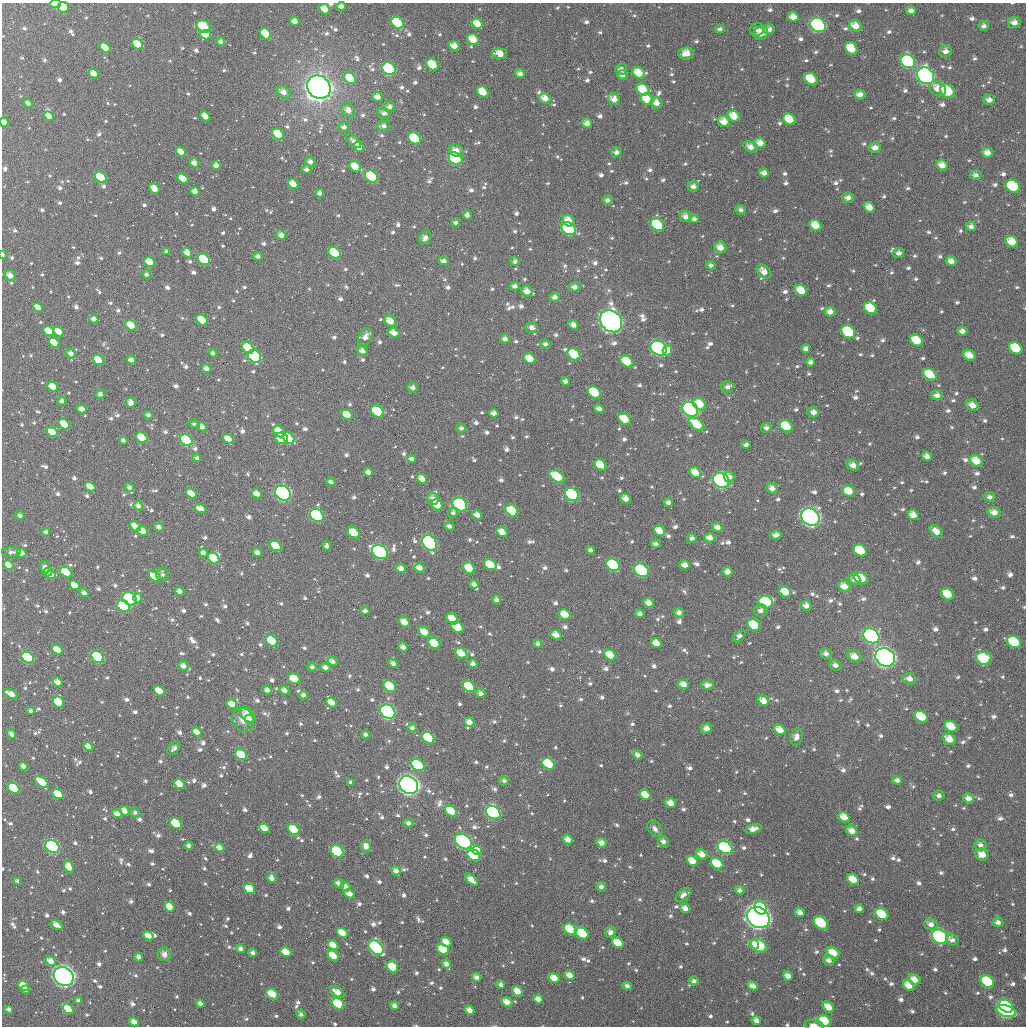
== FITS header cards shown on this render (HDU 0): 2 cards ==
NAXIS1  =                 1024
NAXIS2  =                 1024

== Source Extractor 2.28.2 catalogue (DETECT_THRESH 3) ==
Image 1024 x 1024 px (HDU 0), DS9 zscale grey, 1 PNG px = 1 image px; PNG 1028 x 1028 px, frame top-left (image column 1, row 1024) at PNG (2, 3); each listed source drawn as its Kron ellipse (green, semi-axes under 4 px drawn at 4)
Background 2190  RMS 57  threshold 172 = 3 sigma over >= 5 px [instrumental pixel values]
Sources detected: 1257; of the 1257, the 500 brightest by FLUX_AUTO listed and drawn (757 fainter detections omitted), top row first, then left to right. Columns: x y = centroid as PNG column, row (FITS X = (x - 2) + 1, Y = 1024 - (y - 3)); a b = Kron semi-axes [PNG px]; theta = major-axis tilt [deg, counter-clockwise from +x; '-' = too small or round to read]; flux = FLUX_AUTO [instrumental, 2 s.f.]
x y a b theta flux
56 4 5 3 - 1.1e+05
341 6 4 4 - 2.0e+04
63 7 5 5 - 8.9e+04
325 9 6 4 -40 4.5e+04
911 11 5 4 - 2.0e+04
793 17 5 4 - 3.8e+04
295 21 5 4 - 3.3e+04
1014 22 6 5 - 2.7e+04
398 23 7 5 -42 2.3e+05
477 24 6 5 - 5.6e+04
818 25 8 6 -33 5.8e+05
203 26 7 6 - 1.9e+05
855 26 6 5 - 4.7e+04
984 26 5 5 - 1.7e+04
720 29 5 4 - 1.4e+04
757 29 7 6 - 1.6e+04
769 29 6 5 - 1.8e+04
761 33 7 6 - 4.0e+04
266 34 6 5 - 1.1e+05
206 35 5 4 - 7.4e+04
473 40 6 5 - 8.3e+04
221 42 4 4 - 2.1e+04
137 44 6 4 -41 9.8e+04
454 46 5 4 - 4.2e+04
105 47 6 4 -38 8.0e+04
851 48 7 6 - 8.2e+04
945 51 6 6 - 2.4e+04
686 53 7 6 - 4.6e+04
500 54 7 5 -2 5.2e+04
908 61 8 6 -34 4.0e+05
432 65 6 5 - 1.3e+05
389 69 7 6 - 5.7e+05
621 69 6 5 - 2.1e+04
639 73 6 5 - 7.4e+04
94 74 5 4 - 4.2e+04
520 74 5 4 - 2.2e+04
623 75 5 4 - 1.9e+04
926 76 9 7 -44 1.0e+06
350 78 6 5 - 1.5e+05
811 79 7 5 -36 1.2e+05
319 87 12 11 - 5.3e+06
938 89 9 7 -37 4.9e+04
643 90 7 5 -34 1.2e+05
948 91 8 6 -37 1.4e+05
283 92 7 6 - 3.1e+04
483 92 6 5 - 8.8e+04
860 95 5 5 - 2.7e+04
377 97 5 5 - 2.6e+04
545 98 6 5 - 3.6e+04
614 99 6 5 - 3.3e+04
647 99 7 5 -34 9.3e+04
989 100 5 5 - 2.3e+04
28 103 5 4 - 1.9e+04
656 103 6 5 - 3.3e+04
390 107 5 5 - 1.9e+04
348 110 7 6 - 3.3e+04
384 113 6 5 - 1.7e+04
49 116 5 4 - 4.0e+04
205 116 5 4 - 4.7e+04
734 116 6 5 - 7.0e+04
789 119 6 5 - 9.3e+04
4 122 4 4 - 4.2e+04
724 122 6 5 - 5.0e+04
587 123 5 4 - 2.9e+04
384 126 6 5 - 1.8e+04
344 127 5 5 - 1.5e+04
278 134 6 5 - 9.0e+04
415 138 7 5 -37 2.5e+05
354 141 9 5 -42 1.8e+04
760 143 6 5 - 3.5e+04
359 147 5 4 - 4.6e+04
750 147 7 5 -32 2.8e+04
875 148 6 5 - 2.5e+04
456 151 7 6 - 3.5e+04
181 152 5 4 - 4.7e+04
616 152 5 5 - 1.6e+04
987 153 5 4 - 3.0e+04
455 159 7 6 - 3.1e+05
310 162 5 5 - 2.1e+04
194 163 5 4 - 3.5e+04
942 165 6 5 - 3.7e+04
216 166 4 4 - 2.5e+04
355 167 6 5 - 6.6e+04
306 169 5 5 - 1.6e+04
764 173 5 4 - 2.3e+04
976 175 6 5 - 1.8e+04
101 177 6 5 - 1.5e+05
371 177 7 5 -36 3.0e+05
183 178 6 4 -37 5.8e+04
293 184 5 4 - 4.9e+04
693 186 6 5 - 2.0e+04
1013 186 7 6 - 3.8e+05
154 189 5 4 - 5.5e+04
195 191 4 4 - 2.8e+04
320 193 4 4 - 2.3e+04
848 198 6 5 - 2.1e+04
607 200 5 4 - 1.7e+04
869 207 6 4 -39 4.0e+04
741 210 5 5 - 1.5e+04
467 215 4 4 - 2.0e+04
686 217 6 5 - 2.7e+04
694 219 5 4 - 1.7e+04
568 221 6 5 - 5.0e+04
456 223 4 4 - 1.4e+04
657 225 7 5 -36 2.3e+05
816 225 6 5 - 6.7e+04
971 226 5 5 - 1.7e+04
569 229 7 6 - 5.4e+05
281 235 5 4 - 2.3e+04
425 238 7 5 61 2.2e+04
1012 242 6 5 - 6.2e+04
720 248 6 5 - 4.0e+04
167 252 4 3 - 1.8e+04
187 253 5 4 - 5.0e+04
335 253 6 5 - 3.0e+05
899 253 5 5 - 1.9e+04
2 254 4 2 - 1.7e+04
258 256 5 4 - 1.7e+04
204 259 6 5 - 3.0e+05
443 261 5 4 - 2.2e+04
951 261 5 5 - 2.7e+04
150 262 6 4 -37 7.2e+04
515 262 4 4 - 1.4e+04
711 265 5 4 - 1.4e+04
764 272 8 5 -45 3.7e+04
146 274 4 4 - 1.5e+04
10 276 6 5 - 3.4e+04
515 286 5 4 - 1.9e+04
575 287 6 4 -6 2.1e+04
801 290 6 5 - 7.4e+04
527 291 6 5 - 3.4e+04
555 297 5 4 - 2.0e+04
38 307 5 4 - 4.6e+04
870 308 7 5 -37 1.4e+05
830 312 5 5 - 2.8e+04
94 319 4 4 - 2.7e+04
202 320 6 5 - 1.2e+05
390 321 6 5 - 5.1e+04
611 321 12 10 -46 1.8e+06
131 325 6 4 -38 8.6e+04
573 325 5 4 - 2.5e+04
532 328 6 5 - 2.3e+04
49 331 6 4 -38 6.2e+04
58 331 6 4 -38 6.2e+04
962 331 5 4 - 2.6e+04
848 332 7 6 - 3.5e+05
394 333 6 4 -22 3.9e+04
365 337 9 6 60 3.0e+04
505 339 5 4 - 1.8e+04
917 340 7 5 -33 1.2e+05
54 343 5 4 - 7.6e+04
545 344 5 4 - 1.4e+04
248 348 6 5 - 9.2e+04
659 348 8 7 - 6.1e+05
1016 348 7 5 -35 1.5e+05
806 349 4 4 - 2.0e+04
362 351 5 4 - 2.1e+04
667 351 5 4 - 5.4e+04
71 353 5 5 - 2.1e+04
213 353 4 4 - 1.4e+04
574 354 7 5 -36 2.1e+05
969 355 6 5 - 4.8e+04
255 356 7 6 - 4.6e+05
530 359 6 5 - 6.7e+04
98 360 6 5 - 9.8e+04
131 360 5 4 - 2.7e+04
627 362 7 5 -34 1.9e+05
810 362 4 4 - 1.6e+04
207 369 5 4 - 2.3e+04
930 374 7 5 -30 9.9e+04
565 381 5 4 - 1.6e+04
53 387 5 4 - 7.5e+04
727 387 6 5 - 1.6e+04
413 388 5 5 - 1.8e+04
594 392 7 5 -40 2.0e+05
100 394 5 4 - 2.1e+04
937 395 6 5 - 2.1e+04
62 401 4 4 - 1.8e+04
131 403 5 5 - 3.1e+04
700 404 7 5 -39 7.9e+04
972 405 7 5 -32 3.4e+04
82 409 5 4 - 3.6e+04
599 409 5 4 - 2.3e+04
690 409 8 7 - 9.5e+05
377 411 7 5 -38 2.8e+05
813 412 6 5 - 2.3e+04
494 413 5 4 - 2.4e+04
148 415 4 4 - 1.7e+04
347 415 6 4 -27 5.2e+04
625 419 7 5 -35 8.2e+04
64 424 6 4 -40 8.5e+04
194 424 6 4 -11 1.4e+04
697 424 8 5 -37 1.2e+05
786 426 7 5 -34 1.5e+05
202 427 5 4 - 3.5e+04
461 428 5 4 - 1.3e+04
766 428 5 5 - 1.5e+04
279 431 6 5 - 5.8e+04
52 432 6 4 -33 6.8e+04
142 438 6 5 - 1.8e+05
282 438 6 5 - 2.5e+05
289 438 6 5 - 1.4e+05
228 439 5 4 - 4.9e+04
123 440 4 4 - 1.5e+04
186 440 7 5 -39 3.5e+05
746 445 4 4 - 1.4e+04
927 456 5 4 - 2.7e+04
197 458 4 3 - 1.6e+04
412 458 4 4 - 1.4e+04
976 461 7 5 -26 6.1e+04
600 465 6 5 - 9.5e+04
853 465 6 5 - 2.6e+04
368 472 4 4 - 2.5e+04
695 473 6 5 - 5.6e+04
557 477 8 5 -34 1.8e+05
729 477 5 5 - 2.7e+04
422 479 5 4 - 4.1e+04
721 480 8 7 - 6.6e+05
331 482 5 4 - 1.4e+04
90 487 5 4 - 5.4e+04
129 487 5 4 - 1.6e+04
772 488 6 5 - 2.1e+04
849 491 6 5 - 6.6e+04
191 493 6 4 -37 4.6e+04
283 493 8 7 - 6.9e+05
257 494 5 4 - 5.1e+04
572 495 7 6 - 4.0e+05
989 497 6 5 - 1.5e+04
433 499 6 5 - 2.7e+04
626 499 5 4 - 3.1e+04
668 503 4 4 - 1.8e+04
460 504 8 6 -37 3.8e+05
437 505 6 5 - 8.8e+04
138 506 5 4 - 2.2e+04
200 509 6 4 -20 4.7e+04
512 511 7 5 -33 1.5e+05
994 512 7 5 -12 3.1e+04
453 513 5 4 - 1.3e+04
317 515 7 6 - 4.4e+05
477 515 5 4 - 3.4e+04
913 515 6 5 - 3.8e+04
20 516 4 4 - 1.4e+04
810 517 10 8 -34 1.6e+06
135 526 6 4 -38 5.3e+04
449 526 5 4 - 1.6e+04
159 527 5 4 - 2.1e+04
717 527 5 4 - 2.4e+04
143 531 5 4 - 5.3e+04
659 531 6 5 - 5.7e+04
936 531 7 5 -42 3.1e+04
46 532 3 3 - 1.5e+04
502 532 6 4 -37 5.1e+04
354 533 6 5 - 1.3e+05
776 535 5 4 - 2.6e+04
692 538 5 4 - 1.7e+04
710 538 5 4 - 3.3e+04
430 543 8 6 -51 4.8e+05
656 544 5 4 - 1.5e+04
276 546 6 5 - 1.1e+05
327 546 5 4 - 1.6e+04
591 550 4 4 - 1.6e+04
860 551 7 5 -34 1.7e+05
12 552 9 5 2 1.5e+04
257 552 5 4 - 2.3e+04
380 552 8 6 -32 8.4e+05
22 553 5 4 - 2.6e+04
203 553 4 4 - 2.0e+04
214 558 6 5 - 1.0e+05
8 565 5 4 - 4.6e+04
490 565 7 5 -31 1.2e+05
613 565 7 5 -34 3.4e+05
685 565 5 4 - 2.9e+04
45 567 6 5 - 2.3e+04
420 568 5 4 - 3.0e+04
469 568 6 5 - 6.8e+04
401 569 5 4 - 2.9e+04
641 570 7 6 - 4.2e+05
48 572 5 3 - 1.6e+04
66 572 7 5 -31 9.9e+04
728 572 5 5 - 2.8e+04
162 574 7 6 - 1.4e+04
51 575 5 4 - 6.8e+04
155 576 7 4 -37 7.1e+04
861 578 7 5 -26 1.1e+05
854 580 6 5 - 1.9e+04
474 584 5 4 - 1.8e+04
75 585 5 4 - 6.3e+04
844 586 6 5 - 4.1e+04
180 591 5 4 - 2.3e+04
785 592 6 5 - 6.8e+04
84 593 5 4 - 2.1e+04
947 594 7 5 -38 8.6e+04
138 598 4 4 - 3.0e+04
130 599 7 6 - 3.9e+05
497 600 5 4 - 1.6e+04
766 602 7 6 - 3.4e+05
649 603 5 4 - 3.5e+04
123 606 6 5 - 2.2e+05
806 606 5 5 - 2.7e+04
760 610 6 6 - 1.8e+04
365 611 4 4 - 1.9e+04
679 613 5 5 - 1.9e+04
640 614 5 4 - 1.7e+04
565 615 6 5 - 6.3e+04
452 619 6 5 - 7.2e+04
404 622 6 5 - 4.1e+04
754 625 7 5 -33 1.5e+05
457 627 6 5 - 1.4e+05
424 632 6 5 - 6.0e+04
556 635 5 4 - 3.9e+04
739 636 7 5 44 1.7e+04
871 636 8 7 - 6.7e+05
272 641 6 5 - 3.3e+05
1014 642 7 5 -30 1.8e+05
434 643 6 5 - 1.8e+05
656 643 6 4 -33 4.9e+04
538 644 4 4 - 1.6e+04
403 647 5 4 - 2.4e+04
57 650 5 4 - 7.7e+04
461 653 6 5 - 6.0e+04
826 654 6 5 - 1.7e+04
610 655 6 5 - 7.3e+04
854 656 7 5 -29 3.8e+04
28 657 7 5 -38 4.1e+05
98 657 7 5 -37 5.6e+05
885 657 10 8 -34 1.7e+06
984 658 8 6 -12 1.9e+05
333 661 5 4 - 2.0e+04
393 663 5 4 - 2.1e+04
473 664 4 4 - 2.0e+04
835 665 6 5 - 1.6e+04
183 666 5 5 - 2.7e+04
312 667 5 4 - 1.4e+04
325 667 5 4 - 2.2e+04
294 679 6 5 - 1.0e+05
910 679 7 6 - 2.5e+04
57 682 5 4 - 3.5e+04
683 684 5 4 - 3.4e+04
707 685 7 4 2 2.4e+04
390 686 6 5 - 1.9e+05
469 686 6 5 - 1.4e+05
267 690 5 4 - 2.5e+04
284 690 5 4 - 2.5e+04
159 691 6 4 -32 7.3e+04
481 693 5 4 - 1.7e+04
11 694 7 4 -27 4.7e+04
304 695 4 4 - 2.0e+04
763 701 6 5 - 3.7e+04
59 702 6 5 - 2.1e+05
331 702 6 4 -39 4.9e+04
232 704 5 4 - 5.0e+04
31 711 4 3 - 1.3e+04
388 712 8 6 -37 7.3e+05
247 715 10 5 -45 5.3e+04
921 717 7 5 -33 1.7e+05
249 719 5 4 - 1.4e+04
243 720 12 10 -65 4.7e+04
469 722 5 4 - 2.9e+04
951 726 7 5 -33 1.0e+05
412 728 4 4 - 1.6e+04
706 728 6 5 - 3.1e+04
780 730 6 4 -32 5.0e+04
197 732 5 4 - 3.8e+04
11 734 5 4 - 1.9e+04
366 734 4 4 - 1.4e+04
796 737 9 6 79 2.4e+04
428 738 7 5 -35 3.0e+05
949 739 7 5 -33 5.0e+04
88 746 5 4 - 3.1e+04
174 748 8 5 44 1.4e+04
241 755 6 5 - 1.4e+05
638 755 4 4 - 1.4e+04
548 764 7 5 -38 1.9e+05
418 765 7 5 -35 2.8e+05
23 766 4 4 - 2.0e+04
897 780 5 4 - 1.7e+04
504 781 5 4 - 1.4e+04
42 782 8 4 -37 1.1e+05
351 782 4 3 - 1.4e+04
180 784 6 4 -39 6.7e+04
409 785 10 8 -36 2.5e+06
14 788 6 5 - 4.8e+05
58 794 6 4 -37 1.7e+05
645 795 6 4 -32 6.5e+04
939 796 5 5 - 1.6e+04
968 798 5 5 - 2.3e+04
670 803 6 5 - 4.0e+04
125 811 5 4 - 3.7e+04
451 811 6 5 - 1.1e+05
135 812 5 4 - 1.4e+04
493 813 8 6 -38 9.6e+05
117 814 5 4 - 3.3e+04
844 817 6 5 - 4.8e+04
408 823 5 4 - 1.7e+04
176 824 6 5 - 2.9e+05
265 828 5 4 - 4.8e+04
294 829 6 5 - 1.3e+05
655 829 9 6 -50 1.7e+04
753 829 8 4 13 3.1e+04
852 831 6 5 - 3.8e+04
568 839 5 4 - 3.1e+04
463 841 9 6 -38 6.0e+05
663 842 6 5 - 1.8e+04
602 843 5 4 - 2.7e+04
980 845 6 5 - 1.7e+04
189 846 4 4 - 1.7e+04
366 846 6 5 - 2.8e+04
52 847 7 6 - 5.2e+05
219 847 5 4 - 2.6e+04
725 848 8 6 -31 4.6e+05
477 850 5 4 - 5.3e+04
337 851 7 5 -37 3.6e+05
982 854 7 6 - 4.5e+04
474 855 6 5 - 2.5e+05
702 855 6 5 - 4.1e+04
692 861 6 4 -36 5.4e+04
717 864 6 5 - 1.7e+05
69 867 7 4 -68 5.0e+04
396 871 5 4 - 2.0e+04
272 878 4 4 - 1.9e+04
853 879 6 5 - 6.5e+04
471 880 7 4 -41 3.9e+04
18 881 4 3 - 1.9e+04
339 884 5 4 - 3.2e+04
346 887 5 4 - 2.8e+04
601 887 5 5 - 1.7e+04
249 889 6 4 -37 1.0e+05
740 890 5 4 - 1.5e+04
349 894 5 4 - 3.1e+04
683 895 9 5 41 2.0e+04
170 907 5 4 - 6.2e+04
685 908 5 4 - 2.2e+04
761 908 7 6 - 2.1e+05
859 909 4 4 - 2.0e+04
800 912 5 4 - 2.6e+04
882 914 7 5 -35 1.5e+05
758 918 12 9 -33 2.5e+06
998 922 5 5 - 1.8e+04
821 923 8 6 -42 2.0e+05
931 924 7 5 -17 2.4e+04
57 925 6 4 -33 3.9e+04
570 929 6 5 - 1.5e+05
610 932 6 5 - 2.1e+04
342 933 6 4 -31 7.0e+04
582 933 7 5 -36 2.8e+05
148 936 5 4 - 4.6e+04
940 937 8 6 -31 9.9e+05
952 940 6 5 - 1.7e+04
446 942 5 4 - 4.5e+04
618 943 6 5 - 8.9e+04
333 945 5 4 - 5.3e+04
754 945 5 3 - 8.8e+04
759 946 8 6 -30 3.8e+05
376 948 8 6 -42 5.2e+05
240 949 4 4 - 1.7e+04
443 949 6 5 - 1.0e+05
286 952 6 4 -30 7.4e+04
253 953 4 3 - 1.6e+04
833 953 7 5 -32 7.7e+04
164 954 7 6 - 1.9e+04
333 956 6 4 -38 8.1e+04
139 957 4 4 - 2.3e+04
829 960 6 5 - 2.1e+04
51 961 6 4 -37 4.0e+04
446 964 5 4 - 2.3e+04
392 967 6 5 - 1.3e+05
569 975 5 4 - 3.4e+04
64 976 10 8 -34 2.0e+06
788 976 5 4 - 2.7e+04
477 977 5 4 - 2.0e+04
554 978 6 4 -31 5.6e+04
914 980 6 5 - 4.1e+04
694 981 5 4 - 1.4e+04
987 982 7 5 -35 3.5e+05
501 985 4 4 - 1.9e+04
909 985 6 5 - 5.4e+04
24 986 6 4 -38 1.2e+05
627 986 5 4 - 1.7e+04
753 986 5 4 - 2.5e+04
26 990 4 3 - 1.8e+04
517 991 6 4 -42 4.3e+04
337 992 8 5 -34 4.0e+04
272 994 6 5 - 1.3e+05
538 999 5 4 - 3.1e+04
79 1001 4 3 - 1.8e+04
507 1002 6 4 -29 3.7e+04
200 1003 4 3 - 2.1e+04
338 1004 6 5 - 1.9e+05
395 1006 4 4 - 2.1e+04
1006 1006 7 6 - 3.2e+05
828 1007 6 4 -37 5.3e+04
9 1009 4 3 - 1.8e+04
68 1009 6 4 -37 1.5e+05
470 1010 5 4 - 3.1e+04
1006 1011 10 5 -17 5.8e+05
301 1014 5 4 - 1.5e+04
756 1020 5 4 - 2.2e+04
824 1021 7 5 -34 1.5e+05
134 1022 5 4 - 3.8e+04
814 1025 10 5 -7 2.0e+04
At the frame edge (FLAGS 8, measured only in part): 5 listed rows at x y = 56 4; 4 122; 2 254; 10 276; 814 1025
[757 fainter detections neither listed nor drawn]

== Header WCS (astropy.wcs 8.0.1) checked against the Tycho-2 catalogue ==
Header WCS as astropy/WCSLIB reads it (applying the file's SIP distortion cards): RA---TAN-SIP/DEC--TAN-SIP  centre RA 02:55:07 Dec +05:31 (43.78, +5.52 deg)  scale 8.66 arcsec/px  FOV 147.8' x 147.9'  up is +179 deg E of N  parity flipped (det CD > 0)
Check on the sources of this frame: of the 60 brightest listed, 60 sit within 13.0 arcsec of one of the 180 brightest Tycho-2 stars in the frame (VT <= 12.18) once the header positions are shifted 5.75 arcsec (4.47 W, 3.62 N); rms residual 4.72 arcsec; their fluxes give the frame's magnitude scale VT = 23.97 - 2.5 log10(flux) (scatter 0.28 mag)
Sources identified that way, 158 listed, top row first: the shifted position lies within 13.0 arcsec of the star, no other Tycho-2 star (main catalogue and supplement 1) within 26.0 arcsec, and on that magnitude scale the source's flux lands within +1.5 / -3 mag of the star's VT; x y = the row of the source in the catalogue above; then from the Tycho-2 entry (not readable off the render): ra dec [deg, ICRS J2000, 3 dp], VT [Tycho-2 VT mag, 2 dp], TYC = Tycho-2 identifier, HIP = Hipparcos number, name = IAU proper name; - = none
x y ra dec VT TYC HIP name
56 4 44.911 +4.311 10.93 51-951-1 - -
325 9 44.261 +4.311 11.54 51-220-1 - -
398 23 44.084 +4.341 10.70 51-634-1 - -
818 25 43.070 +4.323 9.56 51-415-1 - -
203 26 44.553 +4.359 11.06 51-650-1 - -
266 34 44.402 +4.374 11.54 51-556-1 - -
206 35 44.548 +4.378 11.59 51-764-1 - -
137 44 44.711 +4.405 11.67 51-337-1 - -
105 47 44.789 +4.414 11.56 51-558-1 - -
908 61 42.851 +4.406 9.96 51-530-1 - -
432 65 43.998 +4.440 11.65 51-930-1 - -
389 69 44.103 +4.452 9.65 51-883-1 - -
639 73 43.500 +4.448 11.66 51-746-1 13510 -
926 76 42.806 +4.440 8.74 51-430-1 13306 -
811 79 43.084 +4.454 11.89 51-859-1 - -
319 87 44.269 +4.501 6.36 51-704-1 13756 -
948 91 42.754 +4.476 11.04 51-943-1 - -
647 99 43.479 +4.512 11.63 51-471-1 - -
656 103 43.456 +4.519 12.11 51-775-1 - -
734 116 43.268 +4.547 11.60 51-694-1 - -
789 119 43.134 +4.551 11.38 51-323-1 - -
415 138 44.037 +4.618 10.79 51-793-1 - -
760 143 43.204 +4.609 12.38 51-374-1 - -
181 152 44.601 +4.661 12.09 51-355-1 - -
455 159 43.938 +4.664 10.01 51-666-1 - -
194 163 44.568 +4.687 12.92 51-783-1 - -
101 177 44.793 +4.727 11.18 51-695-1 - -
371 177 44.140 +4.712 10.42 51-423-1 - -
1013 186 42.591 +4.700 10.67 51-260-1 - -
568 221 43.663 +4.806 11.89 51-710-1 - -
657 225 43.447 +4.813 10.54 51-869-1 - -
816 225 43.065 +4.806 11.88 51-230-1 - -
569 229 43.661 +4.827 9.67 51-425-1 - -
1012 242 42.591 +4.834 11.25 51-286-1 - -
187 253 44.581 +4.904 12.52 51-283-1 - -
335 253 44.225 +4.897 10.93 51-271-1 - -
2 254 45.030 +4.916 12.18 58-570-1 - -
204 259 44.540 +4.919 10.72 51-213-1 - -
150 262 44.671 +4.929 11.52 51-197-1 - -
801 290 43.097 +4.963 11.59 51-233-1 - -
202 320 44.542 +5.065 11.41 54-276-1 - -
390 321 44.087 +5.058 11.83 54-909-1 - -
611 321 43.552 +5.048 7.63 54-1106-1 13526 -
131 325 44.713 +5.081 11.42 54-882-1 - -
49 331 44.912 +5.099 11.62 54-170-1 - -
58 331 44.888 +5.099 11.61 54-965-1 - -
848 332 42.980 +5.060 10.65 54-949-1 - -
248 348 44.430 +5.129 11.55 54-697-1 - -
659 348 43.437 +5.109 9.23 54-318-1 13494 -
1016 348 42.575 +5.090 10.93 54-70-1 - -
574 354 43.642 +5.129 10.79 54-930-1 - -
255 356 44.413 +5.150 10.44 54-1039-1 - -
530 359 43.749 +5.142 11.70 54-1100-1 - -
98 360 44.790 +5.167 11.74 54-829-1 - -
627 362 43.513 +5.143 11.00 54-498-1 - -
53 387 44.899 +5.232 11.51 54-1082-1 - -
594 392 43.590 +5.220 11.02 54-928-1 - -
82 409 44.828 +5.285 11.65 54-1036-1 - -
690 409 43.356 +5.255 8.97 54-1113-1 - -
377 411 44.114 +5.276 10.46 54-460-1 - -
625 419 43.516 +5.282 11.51 54-106-1 - -
64 424 44.870 +5.322 11.23 54-687-1 - -
697 424 43.340 +5.291 11.26 54-1067-1 - -
786 426 43.125 +5.290 11.18 54-1040-1 - -
52 432 44.899 +5.342 11.48 54-218-1 - -
142 438 44.682 +5.351 10.93 54-676-1 - -
282 438 44.344 +5.346 10.95 54-1061-1 - -
289 438 44.327 +5.345 11.05 54-883-1 - -
186 440 44.574 +5.355 10.43 54-970-1 - -
695 473 43.342 +5.407 12.28 54-294-1 - -
557 477 43.676 +5.424 10.91 54-1016-1 - -
721 480 43.279 +5.425 9.13 54-108-1 - -
90 487 44.804 +5.472 11.87 54-444-1 - -
849 491 42.971 +5.443 11.51 54-118-1 - -
283 493 44.338 +5.478 8.94 54-997-1 - -
572 495 43.638 +5.467 9.89 54-934-1 - -
460 504 43.909 +5.496 9.73 54-833-1 13641 -
437 505 43.965 +5.498 11.30 54-483-1 - -
512 511 43.784 +5.509 10.99 54-905-1 - -
317 515 44.254 +5.530 9.84 54-146-1 - -
810 517 43.061 +5.508 8.11 54-631-1 - -
936 531 42.756 +5.536 11.67 54-978-1 - -
430 543 43.981 +5.590 9.44 54-1009-1 - -
276 546 44.353 +5.605 11.39 54-512-1 - -
860 551 42.939 +5.586 11.30 54-991-1 - -
380 552 44.099 +5.615 9.20 54-937-1 - -
490 565 43.833 +5.639 11.25 54-470-1 - -
613 565 43.537 +5.634 10.14 54-581-1 - -
469 568 43.884 +5.649 11.81 54-463-1 - -
641 570 43.467 +5.645 9.74 54-523-1 - -
51 575 44.896 +5.686 12.26 54-842-1 13940 -
861 578 42.936 +5.652 11.75 54-238-1 - -
844 586 42.977 +5.673 12.18 54-683-1 - -
947 594 42.726 +5.685 11.55 54-56-1 - -
130 599 44.703 +5.740 9.73 54-639-1 - -
766 602 43.166 +5.717 10.56 54-310-1 13410 -
123 606 44.718 +5.757 10.51 54-630-1 - -
754 625 43.192 +5.770 10.96 54-480-1 - -
457 627 43.909 +5.792 11.13 54-714-1 - -
871 636 42.908 +5.790 9.28 54-760-1 - -
272 641 44.357 +5.834 11.13 54-673-1 - -
1014 642 42.562 +5.797 10.58 54-847-1 - -
434 643 43.964 +5.831 11.02 54-637-1 - -
57 650 44.875 +5.865 11.57 54-826-1 - -
28 657 44.947 +5.886 10.06 54-288-1 - -
98 657 44.777 +5.881 9.92 54-734-1 - -
885 657 42.872 +5.842 7.88 54-884-1 - -
984 658 42.636 +5.838 10.90 54-744-1 - -
390 686 44.070 +5.937 11.00 54-400-1 - -
469 686 43.877 +5.934 11.08 54-306-1 - -
11 694 44.985 +5.975 12.10 54-567-1 - -
763 701 43.165 +5.952 12.19 54-901-1 - -
388 712 44.073 +5.999 9.06 54-917-1 13687 -
921 717 42.783 +5.982 11.22 54-522-1 - -
951 726 42.710 +6.003 11.50 54-524-1 - -
428 738 43.974 +6.060 10.61 54-805-1 - -
241 755 44.426 +6.109 11.00 54-989-1 - -
548 764 43.682 +6.116 10.86 54-356-1 - -
418 765 43.998 +6.125 10.46 54-804-1 - -
42 782 44.906 +6.185 11.20 54-967-1 - -
409 785 44.017 +6.175 7.40 54-954-1 13671 -
58 794 44.867 +6.213 10.97 54-476-1 - -
451 811 43.915 +6.234 11.37 54-1028-1 - -
493 813 43.813 +6.236 9.41 54-8-1 - -
176 824 44.580 +6.278 10.74 54-891-1 - -
294 829 44.295 +6.286 11.15 54-767-1 - -
463 841 43.884 +6.307 9.16 54-136-1 13632 -
52 847 44.878 +6.340 9.40 54-859-1 13932 -
725 848 43.249 +6.308 9.66 54-1027-1 - -
477 850 43.851 +6.326 11.75 54-814-1 - -
337 851 44.188 +6.337 10.03 54-266-1 - -
474 855 43.858 +6.339 10.31 54-682-1 - -
702 855 43.306 +6.325 11.97 54-437-1 - -
692 861 43.329 +6.342 11.67 54-920-1 - -
717 864 43.268 +6.347 11.36 54-642-1 - -
249 889 44.400 +6.431 11.52 54-598-1 - -
761 908 43.161 +6.450 10.78 54-28-1 - -
882 914 42.867 +6.459 11.18 54-428-1 - -
821 923 43.014 +6.483 10.48 54-22-1 - -
570 929 43.621 +6.512 10.84 54-708-1 - -
342 933 44.173 +6.532 11.66 54-396-1 - -
582 933 43.591 +6.522 10.47 54-763-1 - -
940 937 42.725 +6.510 9.01 54-1029-1 - -
618 943 43.504 +6.543 11.54 54-132-1 - -
754 945 43.175 +6.539 12.06 54-168-1 - -
759 946 43.163 +6.541 10.39 54-32-1 - -
376 948 44.090 +6.566 9.40 54-651-1 - -
443 949 43.928 +6.568 10.94 54-952-1 - -
833 953 42.983 +6.555 11.66 54-36-1 - -
392 967 44.049 +6.612 11.34 54-885-1 - -
554 978 43.657 +6.630 12.14 54-62-1 - -
987 982 42.608 +6.615 10.41 54-435-1 - -
24 986 44.941 +6.675 11.23 54-495-1 - -
272 994 44.339 +6.683 10.79 54-1008-1 - -
338 1004 44.179 +6.704 10.54 54-838-1 - -
1006 1006 42.562 +6.671 10.38 54-810-1 - -
68 1009 44.833 +6.729 11.15 54-504-1 - -
824 1021 43.000 +6.719 11.36 54-34-1 - -